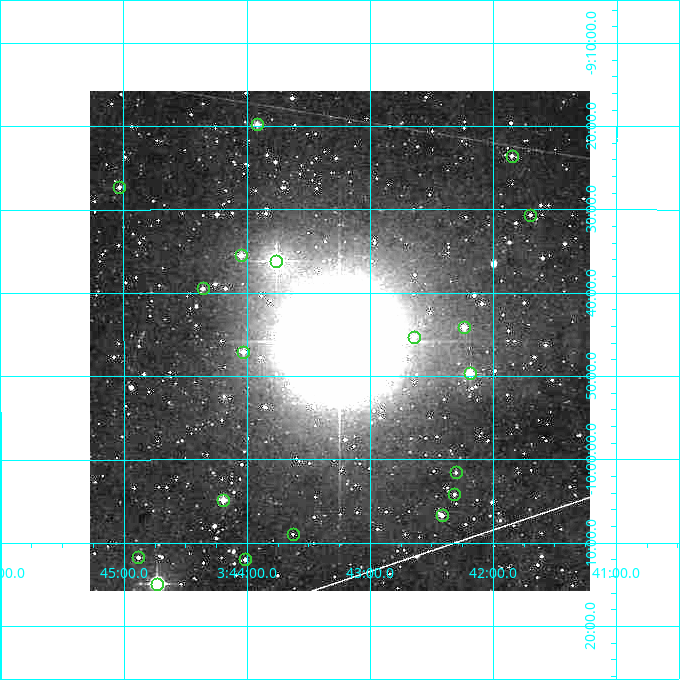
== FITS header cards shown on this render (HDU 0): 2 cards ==
NAXIS1  =                  500
NAXIS2  =                  500

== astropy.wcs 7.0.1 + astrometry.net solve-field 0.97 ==
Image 500 x 500 px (HDU 0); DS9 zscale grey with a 90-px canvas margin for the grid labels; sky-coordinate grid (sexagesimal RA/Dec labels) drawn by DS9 from the SOLVED WCS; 19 Tycho-2 reference stars matched to detected sources circled (green)
Header WCS: none
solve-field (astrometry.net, Tycho-2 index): SOLVED blind (the file carries no WCS)
Solved WCS: RA---TAN-SIP/DEC--TAN-SIP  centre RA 03:43:15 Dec -09:46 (55.81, -9.76 deg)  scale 7.2 arcsec/px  FOV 60.0' x 60.0'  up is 0 deg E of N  parity normal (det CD < 0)
(file carries no celestial WCS; the grid is the blind solution)
Tycho-2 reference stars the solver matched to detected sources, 19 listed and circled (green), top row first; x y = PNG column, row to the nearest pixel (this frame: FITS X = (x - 90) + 1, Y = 500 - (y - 91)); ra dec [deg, ICRS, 3 dp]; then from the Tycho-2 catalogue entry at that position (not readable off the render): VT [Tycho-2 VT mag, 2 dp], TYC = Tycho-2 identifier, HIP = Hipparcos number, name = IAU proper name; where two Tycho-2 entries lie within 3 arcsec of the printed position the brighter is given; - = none
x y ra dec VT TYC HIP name
257 124 55.979 -9.330 10.02 5303-414-1 - -
512 156 55.462 -9.393 11.47 5303-356-1 - -
119 187 56.258 -9.455 11.34 5304-789-1 - -
530 215 55.425 -9.511 11.64 5303-305-1 - -
241 255 56.011 -9.591 10.10 5303-256-1 - -
276 261 55.940 -9.603 7.33 5303-262-1 17406 -
203 288 56.089 -9.658 11.05 5303-33-1 - -
464 327 55.559 -9.735 10.23 5303-80-1 - -
414 337 55.661 -9.755 12.07 5303-121-1 - -
243 352 56.007 -9.785 10.73 5303-158-1 - -
470 373 55.547 -9.828 9.21 5303-213-1 - -
456 472 55.576 -10.026 11.94 5306-138-1 - -
454 494 55.579 -10.070 11.60 5306-105-1 - -
223 500 56.049 -10.081 9.66 5306-115-1 - -
442 515 55.604 -10.112 10.85 5306-101-1 - -
293 534 55.907 -10.149 11.80 5306-64-1 - -
138 557 56.220 -10.196 11.19 5307-491-1 - -
245 559 56.004 -10.200 11.62 5306-47-1 - -
157 584 56.183 -10.249 7.93 5307-572-1 - -